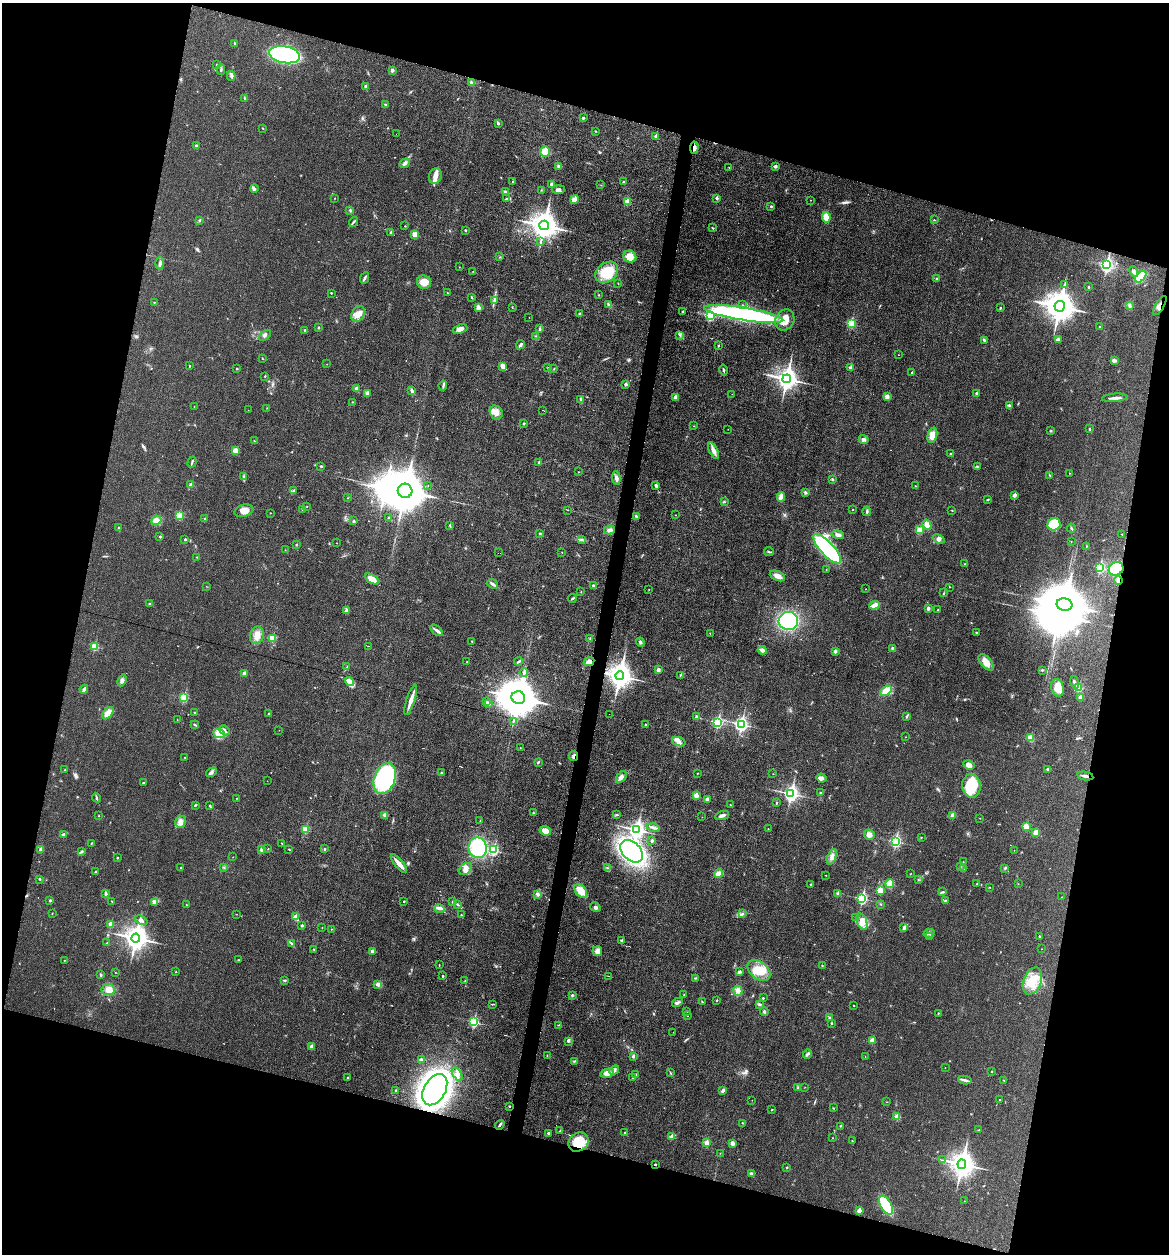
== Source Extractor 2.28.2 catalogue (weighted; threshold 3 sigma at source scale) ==
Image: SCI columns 119-4783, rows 2-5007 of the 5027 x 5007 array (HDU 1 of 3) = the unmasked area's bounding box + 8 px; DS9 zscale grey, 4 x 4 block average (1 PNG px = mean of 4 x 4 image px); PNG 1171 x 1256 px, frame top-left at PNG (2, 3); each listed source drawn as its Kron ellipse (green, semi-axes under 4 px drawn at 4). Shown black and unused: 30% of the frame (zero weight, under 3 of 6 exposures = <1% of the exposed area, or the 3 px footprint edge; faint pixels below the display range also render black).
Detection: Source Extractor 2.28.2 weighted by HDU 2 'WHT'. Background 0.0454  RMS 0.0044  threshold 0.0179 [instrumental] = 3 sigma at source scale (4.09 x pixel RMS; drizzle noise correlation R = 1.36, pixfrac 0.8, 0.05/0.05 arcsec/px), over >= 5 px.
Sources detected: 548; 3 too faint to see at this stretch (4 x 4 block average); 5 inside a brighter object's white glare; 4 cosmic-ray / hot-pixel residue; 1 long thin detection or spike segment (spike, bleed or trail) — neither listed nor drawn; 5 coinciding with a brighter row at this scale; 12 inside a brighter listed object's ellipse — not listed separately; of the other 518, all 500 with FLUX_AUTO >= 0.492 (the completeness limit of this list) listed and drawn (18 fainter detections not listed), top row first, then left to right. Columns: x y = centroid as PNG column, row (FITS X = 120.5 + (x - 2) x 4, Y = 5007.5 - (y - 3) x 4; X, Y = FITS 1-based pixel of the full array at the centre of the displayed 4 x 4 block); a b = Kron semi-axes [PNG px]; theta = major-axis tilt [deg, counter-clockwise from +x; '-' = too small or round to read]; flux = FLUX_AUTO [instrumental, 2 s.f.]
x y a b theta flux
235 43 3 2 - 1.7
285 55 16 8 -10 400
216 65 2 2 - 0.91
221 70 5 2 - 4
392 70 2 2 - 14
231 76 5 2 - 4.2
471 83 4 3 - 4
366 87 2 2 - 19
245 99 3 2 - 1.7
385 104 3 2 - 2.2
583 118 2 2 - 6.6
498 123 3 3 - 2.9
263 128 2 2 - 1.2
596 131 2 2 - 0.78
396 134 2 2 - 5.5
656 136 2 2 - 11
196 145 2 2 - 6.8
694 148 6 3 87 9.2
545 151 5 5 - 27
405 163 5 3 - 5.9
559 166 3 2 - 8.1
775 166 4 3 - 3.4
729 167 2 2 - 0.71
435 176 8 6 68 18
512 182 2 2 - 4.1
623 182 2 2 - 6.1
552 184 3 2 - 2.9
601 185 2 2 - 0.72
254 189 4 2 - 3.3
541 190 2 2 - 0.69
558 190 6 3 2 6.1
506 192 4 3 - 4
335 198 2 2 - 1.8
717 198 2 2 - 9.5
506 199 4 2 - 2.9
574 199 4 2 - 25
810 200 2 2 - 0.54
627 201 2 2 - 47
771 206 2 2 - 4
350 210 3 2 - 1.9
826 217 5 3 - 27
934 220 2 2 - 1
199 221 2 2 - 1.6
353 222 5 2 - 3.1
544 225 5 4 - 3300
405 226 2 2 - 1.7
712 228 2 2 - 1
465 230 2 2 - 3.8
391 232 2 2 - 7.6
415 234 2 2 - 76
541 242 2 2 - 1.6
500 257 2 2 - 1
630 257 7 5 -29 24
160 263 6 3 86 5.2
1107 265 3 3 - 380
459 267 2 2 - 0.55
473 271 2 2 - 0.85
607 272 12 9 38 73
1134 272 5 3 - 7.3
1141 277 7 3 46 100
365 278 6 2 65 5.4
936 279 3 2 - 1.9
424 282 7 6 - 29
618 283 2 2 - 1.1
1065 284 3 2 - 2
1088 287 2 2 - 5.3
331 293 2 2 - 1.5
448 293 2 2 - 1
599 295 2 2 - 1.1
472 297 3 2 - 2.1
494 300 3 2 - 3
154 302 2 2 - 1.9
608 304 3 2 - 2.8
742 305 2 2 - 0.67
1129 305 2 2 - 1.9
1060 306 5 5 - 4800
1160 306 11 3 58 9.9
478 307 4 3 - 11
512 307 2 2 - 1.5
1000 308 2 2 - 4.6
683 312 2 2 - 7.6
358 314 8 6 59 18
579 314 2 2 - 4.8
744 314 40 6 -9 610
710 315 3 2 - 210
529 317 2 2 - 0.69
785 320 11 9 60 39
851 323 2 2 - 140
318 327 3 2 - 1.8
1099 327 2 2 - 3.1
460 329 7 3 21 14
540 329 2 2 - 8.3
305 330 4 2 - 2.4
265 335 7 3 40 5.9
680 335 2 2 - 0.97
536 336 2 2 - 1.4
984 340 3 2 - 4.2
1058 340 2 2 - 16
521 345 5 3 - 5.4
718 345 2 2 - 3
898 355 2 2 - 0.71
263 359 2 2 - 1.1
1114 360 4 3 - 7.3
327 364 2 2 - 0.49
189 366 2 2 - 0.9
503 367 4 2 - 22
548 368 2 2 - 1.2
851 368 2 2 - 28
237 369 2 2 - 3.7
554 369 2 2 - 1.2
723 370 5 2 - 3.8
912 372 2 2 - 1.3
265 376 2 2 - 2.9
787 379 4 3 - 1900
625 384 2 2 - 11
443 385 5 2 - 3.8
356 389 2 2 - 15
412 390 4 3 - 3.8
367 393 2 2 - 23
976 393 2 2 - 6.9
732 394 2 2 - 0.57
887 396 2 2 - 24
675 397 2 2 - 25
1115 398 13 2 4 9.3
581 399 4 2 - 2.7
352 402 2 2 - 1.1
1010 406 3 2 - 1.7
194 407 2 2 - 0.54
267 408 2 2 - 0.51
248 410 2 2 - 0.64
542 410 2 2 - 3.1
496 413 7 6 - 16
523 424 2 2 - 2.9
693 426 2 2 - 0.84
728 429 2 2 - 0.58
1090 429 2 2 - 4.3
1050 431 2 2 - 1.8
932 435 8 4 74 23
864 439 5 4 - 6
254 441 2 2 - 1.8
235 450 2 2 - 41
714 451 9 3 -65 14
950 454 3 2 - 2.5
192 462 5 2 - 2.8
539 462 2 2 - 11
321 466 3 2 - 2.1
977 467 3 2 - 0.73
578 472 2 2 - 0.73
1069 473 2 2 - 0.64
1050 476 2 2 - 0.78
244 477 3 2 - 2.2
616 478 7 3 -84 8.9
832 479 3 2 - 2.2
191 485 3 3 - 9.4
428 485 2 2 - 0.53
656 486 4 2 - 6.8
915 486 2 2 - 2.5
294 490 2 2 - 3
405 491 7 7 - 13000
805 493 3 2 - 3.4
1015 495 4 3 - 7.3
781 497 5 3 - 15
348 498 2 2 - 0.87
988 500 3 2 - 1.7
724 502 2 2 - 1.6
307 507 2 2 - 0.64
302 509 2 2 - 1.3
853 509 2 2 - 1.5
568 510 2 2 - 0.54
952 510 2 2 - 1.7
244 511 9 6 15 20
867 511 4 2 - 3.6
270 513 2 2 - 0.65
179 515 2 2 - 98
675 515 2 2 - 0.57
636 516 4 2 - 2.5
389 518 2 2 - 1.3
205 519 3 2 - 2.5
156 520 5 4 - 10
354 521 3 2 - 2.4
1054 524 6 6 - 74
927 525 5 3 - 16
450 526 3 2 - 1.8
119 528 2 2 - 2.4
1071 528 4 2 - 2.5
610 530 5 3 - 6.4
920 530 3 3 - 19
540 533 2 2 - 2.8
1122 534 2 2 - 1.1
838 535 6 3 -12 7.6
160 537 2 2 - 5.3
185 539 2 2 - 5.3
939 539 6 4 -23 7
581 540 4 2 - 2.1
1071 541 2 2 - 0.84
337 543 2 2 - 0.59
296 544 2 2 - 1.5
1086 546 3 2 - 1.2
827 549 19 6 -47 320
285 550 2 2 - 0.49
562 552 2 2 - 0.73
769 552 5 2 - 2.8
498 553 2 2 - 2.2
197 557 2 2 - 1
965 564 2 2 - 0.73
1100 567 2 2 - 190
826 569 2 2 - 1.1
1116 569 7 6 - 120
777 576 8 4 -22 15
372 579 8 4 -30 23
1118 580 4 2 - 5.7
493 584 5 3 - 5.4
593 585 2 2 - 3.5
206 586 2 2 - 0.66
949 587 2 2 - 0.72
649 589 2 2 - 0.94
866 589 2 2 - 0.54
581 592 2 2 - 0.7
944 593 2 2 - 0.93
572 599 4 2 - 3
149 604 2 2 - 1.6
1065 604 8 6 -14 15000
874 605 5 2 - 22
928 609 2 2 - 7.8
346 610 3 2 - 3.1
938 610 2 2 - 1
788 621 10 9 - 170
437 630 7 3 -42 7.7
710 633 2 2 - 0.76
976 633 3 2 - 1.4
257 635 9 7 77 19
272 638 2 2 - 57
590 638 2 2 - 0.91
472 641 2 2 - 1.5
640 642 4 3 - 4.3
94 646 2 2 - 93
369 646 2 2 - 0.5
893 648 3 2 - 5.7
762 650 4 2 - 12
835 651 2 2 - 15
467 661 2 2 - 0.78
518 661 4 2 - 3.1
589 662 5 3 - 11
986 662 9 5 -49 25
347 667 2 2 - 1.1
658 670 3 3 - 6.2
1042 670 3 2 - 2.1
244 673 2 2 - 15
524 673 4 2 - 3.8
680 675 3 2 - 1.2
620 676 4 4 - 2500
122 680 6 3 68 7.1
349 682 5 4 - 9.7
1074 682 6 3 -72 6.3
1058 688 9 6 -76 27
1078 688 2 2 - 72
84 689 4 2 - 8.2
886 691 6 3 35 37
184 697 2 2 - 140
1081 697 2 2 - 27
518 698 7 6 - 10000
411 700 16 2 72 25
486 702 2 2 - 12
488 703 2 2 - 13
195 712 2 2 - 2.2
108 713 7 4 51 19
268 713 2 2 - 1.3
609 714 2 2 - 0.67
697 716 4 3 - 3.5
907 716 4 2 - 2.3
177 720 2 2 - 0.76
513 722 2 2 - 1.1
718 722 3 2 - 280
741 724 3 3 - 590
195 725 4 2 - 2.5
645 725 3 2 - 1.5
279 730 2 2 - 0.98
225 731 6 3 -40 6.4
219 733 6 4 -22 12
906 737 2 2 - 0.6
1030 738 2 2 - 63
679 742 7 3 -19 8.1
520 748 2 2 - 0.96
574 756 5 3 - 5.3
185 757 2 2 - 1
538 762 2 2 - 2
969 765 6 4 -30 14
1048 769 3 2 - 5.4
65 770 2 2 - 1.2
211 772 6 2 31 5
441 773 3 2 - 2.6
698 773 3 2 - 1.1
773 774 2 2 - 0.82
1085 776 8 2 -11 6
621 777 6 4 58 10
822 778 5 3 - 6.1
385 779 16 10 70 360
267 781 2 2 - 0.61
143 783 2 2 - 2.4
971 786 12 9 -83 81
821 793 3 2 - 2.1
791 794 3 3 - 830
696 795 2 2 - 30
97 798 4 2 - 3
236 798 2 2 - 0.85
707 799 2 2 - 16
777 803 2 2 - 1.3
195 805 3 2 - 1.9
210 805 3 2 - 1.6
730 805 3 2 - 1.2
533 813 2 2 - 2.6
385 815 4 3 - 9.1
616 815 2 2 - 1
953 815 2 2 - 43
99 816 2 2 - 0.97
722 816 7 3 19 7.5
702 817 2 2 - 0.52
980 818 2 2 - 0.85
480 821 2 2 - 0.8
180 822 6 5 - 12
653 827 6 3 -12 8.1
1026 827 2 2 - 81
305 829 2 2 - 92
768 829 2 2 - 0.98
637 830 3 3 - 940
545 831 5 4 - 22
1036 832 2 2 - 44
64 834 3 3 - 3.2
869 835 5 5 - 13
921 837 2 2 - 1.2
652 841 4 2 - 3
895 841 3 2 - 350
91 843 2 2 - 1.2
282 843 3 2 - 0.97
478 848 10 9 - 150
268 849 2 2 - 0.88
289 849 2 2 - 0.87
325 849 3 2 - 1.7
41 850 2 2 - 21
262 850 3 3 - 6
493 850 2 2 - 210
1014 850 2 2 - 0.7
632 851 13 9 -44 510
81 852 2 2 - 1.8
233 857 2 2 - 0.57
832 857 8 3 68 10
117 858 2 2 - 4.2
963 862 2 2 - 0.71
399 864 11 3 -50 23
224 867 2 2 - 0.87
960 867 2 2 - 1.8
181 868 2 2 - 4.1
607 868 3 2 - 2.7
964 868 3 2 - 2.4
1005 868 3 2 - 1.6
465 869 7 5 35 13
95 872 2 2 - 1.6
719 874 4 3 - 19
911 874 2 2 - 0.73
826 875 2 2 - 1.1
40 879 2 2 - 2.2
918 879 2 2 - 0.9
811 884 2 2 - 2.3
890 884 4 4 - 25
977 884 2 2 - 4.5
1018 884 2 2 - 0.81
989 887 2 2 - 1.1
880 890 2 2 - 86
581 891 8 5 -48 31
943 892 3 2 - 2.6
106 893 3 2 - 3.3
537 894 3 3 - 5.9
838 894 3 2 - 3.1
1062 897 2 2 - 0.85
862 898 3 2 - 300
50 900 2 2 - 2.4
945 900 2 2 - 1.8
111 901 2 2 - 1.1
404 901 2 2 - 2.5
154 902 4 3 - 5.6
452 902 2 2 - 1.7
880 904 2 2 - 1.1
186 905 2 2 - 0.89
457 905 3 2 - 1.7
595 907 5 4 - 5.4
439 908 5 3 - 8.2
52 913 2 2 - 0.9
743 913 2 2 - 1.7
236 914 2 2 - 0.72
461 915 2 2 - 1.9
295 917 2 2 - 30
855 917 2 2 - 1.6
141 920 7 4 -25 7.4
862 922 9 4 -71 19
111 925 2 2 - 43
302 925 2 2 - 7.2
322 927 2 2 - 1.1
904 927 3 2 - 1.9
331 929 2 2 - 0.81
929 933 5 2 - 5.4
1039 936 2 2 - 1.2
930 937 3 2 - 2
136 938 4 4 - 2500
621 940 2 2 - 8.3
107 943 2 2 - 1.3
291 943 2 2 - 2
314 949 2 2 - 1.3
1041 949 2 2 - 0.53
372 951 2 2 - 20
597 951 5 4 - 11
64 960 2 2 - 0.89
238 960 2 2 - 1.3
439 965 2 2 - 0.9
822 965 2 2 - 1.2
759 970 13 8 -39 51
176 972 2 2 - 2.3
739 972 4 3 - 3.8
115 973 2 2 - 0.7
100 975 3 2 - 2.8
443 976 2 2 - 2.9
608 976 4 2 - 1.7
696 978 3 2 - 1.6
284 980 3 2 - 2.4
465 981 2 2 - 1.4
1032 981 14 9 70 47
378 984 4 3 - 7.9
108 990 7 5 7 14
738 991 5 4 - 12
572 995 3 2 - 2.9
684 995 2 2 - 0.66
763 998 2 2 - 2
717 1000 2 2 - 4.5
677 1002 6 3 28 5.2
702 1002 3 2 - 2.2
492 1004 2 2 - 1.2
759 1004 4 2 - 3.9
854 1006 2 2 - 0.94
686 1011 2 2 - 1.3
764 1012 4 2 - 3.8
938 1013 3 2 - 1.7
688 1016 2 2 - 1.1
830 1018 3 2 - 2.4
473 1022 2 2 - 250
832 1023 2 2 - 1.9
559 1025 4 2 - 1.4
673 1032 2 2 - 0.59
568 1041 3 2 - 2.6
872 1041 2 2 - 46
311 1047 2 2 - 29
807 1054 5 3 - 4.9
547 1056 4 2 - 1.1
633 1056 2 2 - 11
865 1056 2 2 - 0.52
421 1060 3 2 - 2.7
574 1061 3 2 - 1.7
945 1068 2 2 - 0.62
614 1070 5 3 - 8.5
670 1072 3 2 - 1.7
991 1072 2 2 - 3.5
607 1073 7 3 13 22
457 1074 7 3 -57 9.2
636 1075 3 2 - 2.2
347 1077 2 2 - 2.3
633 1077 2 2 - 1.4
965 1080 7 2 -11 6.2
1004 1080 2 2 - 1.3
798 1087 2 2 - 1.9
805 1087 2 2 - 0.58
435 1090 17 10 61 960
723 1090 3 2 - 6.1
396 1091 4 2 - 2.1
752 1100 2 2 - 0.62
1000 1100 2 2 - 1.9
887 1102 2 2 - 0.82
509 1106 2 2 - 3.7
833 1108 2 2 - 1.1
772 1109 2 2 - 1.2
897 1117 2 2 - 53
743 1123 3 2 - 1.9
500 1125 5 2 - 4
840 1126 2 2 - 1.4
979 1130 2 2 - 0.95
560 1131 3 2 - 2.1
625 1132 2 2 - 1.7
548 1133 2 2 - 7.8
671 1137 2 2 - 24
832 1138 2 2 - 0.56
852 1141 2 2 - 0.93
578 1142 10 9 - 60
706 1143 2 2 - 50
732 1143 4 3 - 8.6
720 1153 2 2 - 0.6
942 1160 2 2 - 1.3
655 1164 2 2 - 5.9
962 1164 5 4 - 2600
787 1167 2 2 - 3.6
751 1174 3 2 - 2.4
964 1201 2 2 - 1.1
886 1205 10 5 -61 110
859 1210 2 2 - 26
Overlapping masked pixels (flux is a lower limit): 10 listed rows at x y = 694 148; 1160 306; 1116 569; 1118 580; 589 662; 620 676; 574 756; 1085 776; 578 1142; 655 1164
Diffuse or blended objects may show on this block-average render without a row.